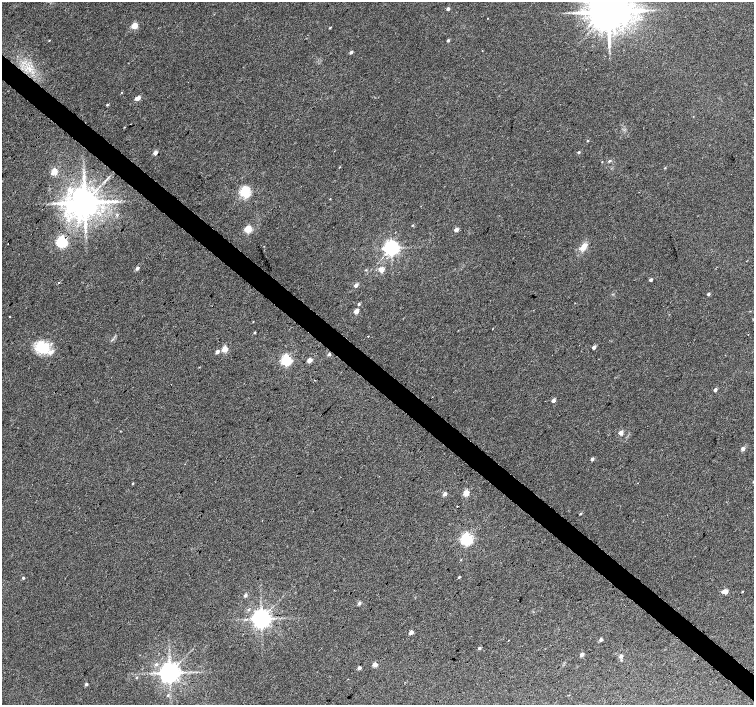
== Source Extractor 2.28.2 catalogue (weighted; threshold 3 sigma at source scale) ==
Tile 6 of 4 x 4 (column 2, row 2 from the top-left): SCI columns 1504-3006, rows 2981-4386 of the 6015 x 6027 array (HDU 1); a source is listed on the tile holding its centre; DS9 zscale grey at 2 x 2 block average (1 PNG px = mean of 2 x 2 image px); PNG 756 x 707 px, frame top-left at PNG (2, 2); no overlay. Shown black and unused: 4% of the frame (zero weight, under 2 of 3 exposures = <1% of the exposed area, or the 3 px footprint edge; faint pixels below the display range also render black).
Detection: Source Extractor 2.28.2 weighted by HDU 2 'WHT'; one run over the whole footprint, this tile lists its part. Background 0.0327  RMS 0.0064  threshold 0.0286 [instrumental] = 3 sigma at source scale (4.5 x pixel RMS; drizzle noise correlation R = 1.50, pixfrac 1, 0.0396/0.0396 arcsec/px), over >= 5 px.
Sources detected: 87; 2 inside a brighter listed object's ellipse — not listed separately; the other 85 listed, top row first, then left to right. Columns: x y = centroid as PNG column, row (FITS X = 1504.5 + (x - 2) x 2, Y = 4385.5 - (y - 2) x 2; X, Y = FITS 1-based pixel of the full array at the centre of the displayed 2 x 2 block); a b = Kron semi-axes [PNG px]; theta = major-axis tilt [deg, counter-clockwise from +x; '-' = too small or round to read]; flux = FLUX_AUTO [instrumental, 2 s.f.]
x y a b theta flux
448 9 3 2 - 5.3
645 11 3 2 - 1.7
608 12 9 8 - 5200
487 18 2 2 - 0.53
134 26 3 3 - 40
330 27 3 2 - 1.3
49 40 2 2 - 0.82
448 40 2 2 - 3.3
482 50 2 2 - 1.3
351 52 3 2 - 4
29 69 6 3 -84 4.8
121 93 2 2 - 0.71
137 98 3 2 - 11
107 104 3 2 - 1.5
124 127 3 2 - 0.61
588 141 3 2 - 1.1
579 152 3 2 - 2.1
155 153 2 2 - 18
602 162 2 2 - 0.64
340 167 3 2 - 0.8
665 168 3 3 - 1.3
54 172 3 3 - 42
84 175 4 3 - 2.9
70 190 11 7 -63 14
245 192 4 3 - 230
330 199 3 2 - 0.63
84 203 7 6 - 3900
412 225 3 2 - 0.93
248 229 3 3 - 51
456 230 2 2 - 11
62 242 4 4 - 240
264 246 2 2 - 1.1
584 247 9 6 57 12
391 248 4 4 - 700
137 268 3 2 - 5.8
381 270 3 3 - 27
651 280 3 2 - 4.1
58 283 2 2 - 1.7
356 285 3 2 - 8.1
708 294 2 2 - 4.3
359 304 2 2 - 2.9
356 311 3 2 - 19
10 316 2 2 - 1.2
254 332 3 2 - 1.5
748 335 2 2 - 0.85
368 336 2 2 - 2.1
42 347 17 14 -13 44
594 347 2 2 - 7.6
225 349 3 3 - 40
217 352 4 3 - 4.6
329 354 3 2 - 4.9
286 360 3 3 - 220
309 360 3 2 - 19
171 384 2 2 - 0.99
715 390 2 2 - 6.6
553 400 2 2 - 8.6
621 433 3 3 - 18
743 449 2 2 - 10
592 459 2 2 - 5.8
638 483 2 2 - 0.9
132 484 3 2 - 1.2
466 493 3 3 - 39
445 494 3 2 - 8.8
457 506 2 2 - 3.1
580 514 3 2 - 1.5
466 539 4 3 - 330
461 560 2 2 - 1.9
459 577 3 2 - 1.8
23 578 3 2 - 2.3
724 591 3 2 - 11
742 591 3 2 - 0.97
245 595 3 3 - 3.3
359 603 4 4 - 2.7
261 619 5 4 - 1100
411 632 2 2 - 12
601 639 2 2 - 5.7
508 640 2 2 - 0.52
479 648 3 3 - 2.7
582 654 2 2 - 11
621 656 6 4 52 3.2
375 664 2 2 - 19
359 668 2 2 - 6.8
170 673 5 5 - 1500
86 684 2 2 - 4.8
168 695 3 3 - 1.5
Isophote crosses this tile's border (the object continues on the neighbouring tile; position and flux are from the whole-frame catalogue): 1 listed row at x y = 608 12
Diffuse or blended objects may show on this block-average render without a row.